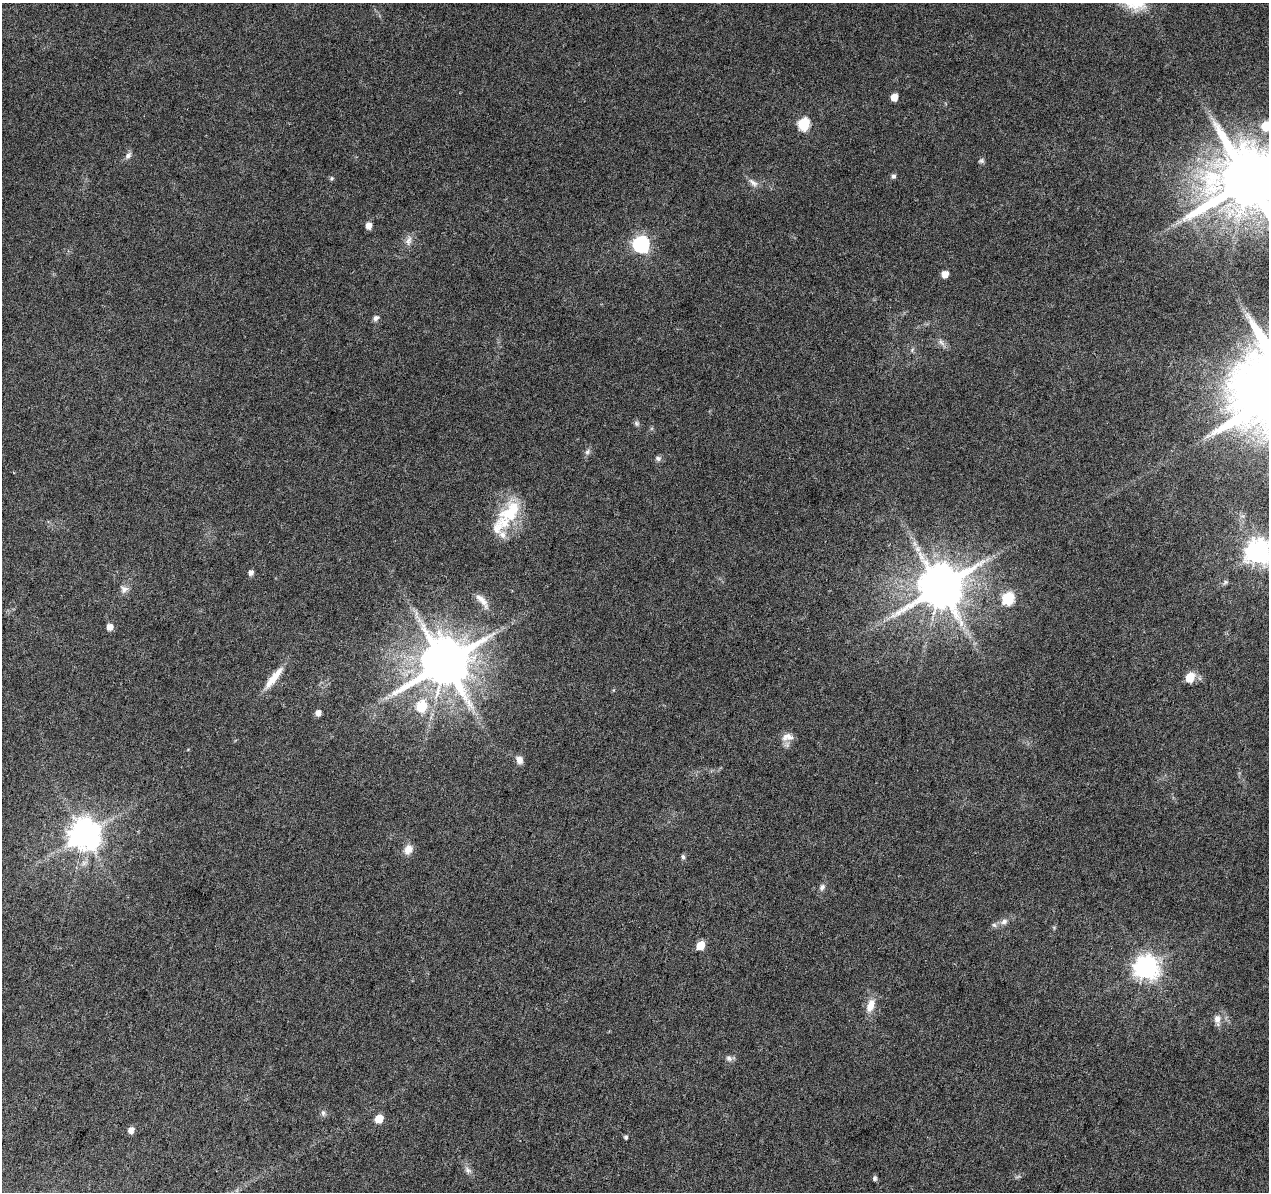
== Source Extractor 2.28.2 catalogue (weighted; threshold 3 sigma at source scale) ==
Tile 7 of 4 x 4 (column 3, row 2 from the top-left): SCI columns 2541-3807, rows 2662-3851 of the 5074 x 5261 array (HDU 1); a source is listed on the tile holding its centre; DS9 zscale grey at full resolution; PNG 1271 x 1194 px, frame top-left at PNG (2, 3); no overlay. Shown black and unused: <1% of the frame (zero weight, under 3 of 6 exposures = <1% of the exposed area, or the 3 px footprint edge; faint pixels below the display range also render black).
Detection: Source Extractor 2.28.2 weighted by HDU 2 'WHT'; one run over the whole footprint, this tile lists its part. Background 0.0432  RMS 0.0035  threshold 0.0145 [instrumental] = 3 sigma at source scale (4.09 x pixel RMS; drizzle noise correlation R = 1.36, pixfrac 0.8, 0.0396/0.0396 arcsec/px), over >= 5 px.
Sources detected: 55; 2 inside a brighter listed object's ellipse — not listed separately; the other 53 listed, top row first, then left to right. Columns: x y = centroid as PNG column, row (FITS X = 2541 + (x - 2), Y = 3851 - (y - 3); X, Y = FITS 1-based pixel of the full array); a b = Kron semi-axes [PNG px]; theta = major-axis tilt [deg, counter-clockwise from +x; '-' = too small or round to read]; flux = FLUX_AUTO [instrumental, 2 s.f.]
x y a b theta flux
894 97 6 5 - 4.4
804 124 7 6 - 30
1266 126 7 6 - 11
128 156 10 7 56 1.3
981 161 8 6 24 0.73
894 176 6 6 - 0.81
331 178 5 5 - 0.54
1249 180 19 17 40 4000
753 183 15 6 -38 1.7
369 225 6 5 - 2.7
409 241 14 8 74 2
641 244 8 7 - 93
945 274 6 5 - 3.1
376 318 8 6 36 1.2
941 342 12 5 -45 1.3
636 423 7 7 - 0.77
587 452 8 7 - 0.98
658 458 8 7 - 0.99
510 512 41 23 48 17
914 543 7 4 -71 0.99
1258 552 9 8 - 350
251 573 6 5 - 1.4
1225 582 8 5 40 0.68
940 587 13 12 - 1600
124 589 10 10 - 1.8
1008 598 7 6 - 28
482 600 24 8 -51 3.2
419 620 7 4 72 0.96
110 627 6 6 - 2.7
445 662 14 13 - 2100
1190 677 7 6 - 9.1
274 678 36 8 52 6.1
422 706 7 6 - 15
318 713 5 5 - 2.3
788 737 17 10 10 2.8
519 760 10 8 -74 2
85 835 9 9 - 610
408 849 13 10 64 2.8
683 857 7 5 -74 0.66
822 887 10 6 67 1.2
1004 922 11 8 33 1.6
994 925 7 5 -43 0.74
700 945 6 5 - 7.7
1146 967 9 8 - 280
871 1005 17 9 72 4.2
1217 1019 15 9 -89 2.4
729 1058 9 7 -30 1.2
323 1113 9 6 -81 0.91
379 1119 6 5 - 7.3
131 1130 6 5 - 2.3
626 1137 5 4 - 0.67
468 1170 10 6 -42 1.3
875 1178 7 5 68 0.64
Isophote crosses this tile's border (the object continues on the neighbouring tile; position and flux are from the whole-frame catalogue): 3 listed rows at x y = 1266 126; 1249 180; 1258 552